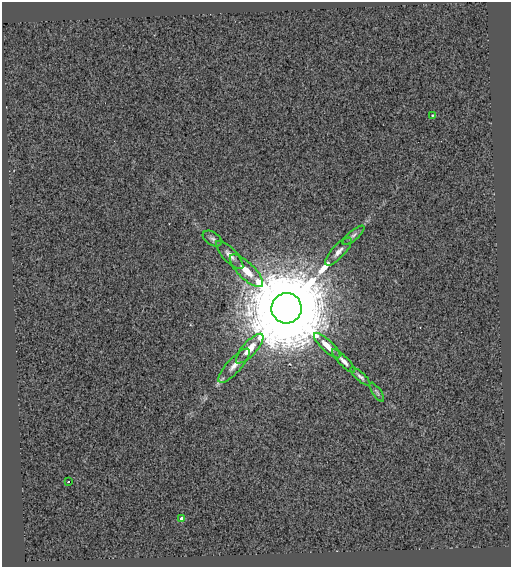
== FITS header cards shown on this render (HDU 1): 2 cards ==
NAXIS1  =                  509
NAXIS2  =                  565

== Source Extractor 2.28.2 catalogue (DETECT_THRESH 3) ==
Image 509 x 565 px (HDU 1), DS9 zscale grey, 1 PNG px = 1 image px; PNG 513 x 569 px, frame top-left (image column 1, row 565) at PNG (2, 2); each listed source drawn as its Kron ellipse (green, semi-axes under 4 px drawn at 4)
Background 0.136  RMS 0.5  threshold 1.49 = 3 sigma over >= 5 px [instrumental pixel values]
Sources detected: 15; all 15 listed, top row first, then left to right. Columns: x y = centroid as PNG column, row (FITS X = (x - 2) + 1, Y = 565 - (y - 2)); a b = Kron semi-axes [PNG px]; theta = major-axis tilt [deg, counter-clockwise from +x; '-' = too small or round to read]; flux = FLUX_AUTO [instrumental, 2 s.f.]
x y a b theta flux
432 115 4 3 - 33
353 235 13 5 40 110
212 238 10 6 -33 110
338 252 18 6 48 230
230 255 18 7 -46 230
246 271 22 8 -44 580
287 308 15 15 - 850000
327 346 17 5 -43 410
250 349 19 7 48 450
344 361 16 4 -46 170
234 366 22 7 48 340
360 377 13 4 -42 96
377 392 11 4 -55 67
68 482 3 2 - 76
182 519 4 4 - 260